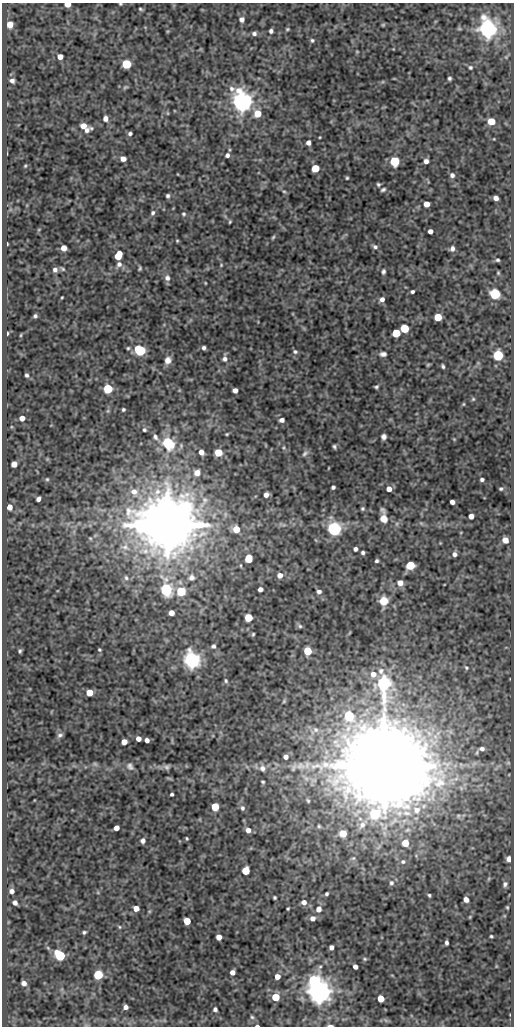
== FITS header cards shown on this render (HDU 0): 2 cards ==
NAXIS1  =                  512
NAXIS2  =                 1024

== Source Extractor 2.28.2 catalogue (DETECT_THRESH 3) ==
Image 512 x 1024 px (HDU 0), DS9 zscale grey, 1 PNG px = 1 image px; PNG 516 x 1028 px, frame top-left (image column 1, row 1024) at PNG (2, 3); no overlay
Background 112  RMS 0.58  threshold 1.73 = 3 sigma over >= 5 px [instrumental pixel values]
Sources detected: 229; all 229 listed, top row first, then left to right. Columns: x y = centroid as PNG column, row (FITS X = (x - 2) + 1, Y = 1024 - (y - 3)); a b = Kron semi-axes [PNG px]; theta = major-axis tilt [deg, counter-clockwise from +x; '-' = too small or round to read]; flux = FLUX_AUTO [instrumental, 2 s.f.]
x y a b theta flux
67 4 5 4 - 530
120 4 3 2 - 33
140 9 4 2 - 44
242 19 6 6 - 150
10 24 5 5 - 450
383 25 5 5 - 40
287 29 5 4 - 45
459 29 6 4 -1 45
487 29 7 6 - 29000
271 31 4 4 - 95
254 34 6 5 - 110
312 40 5 5 - 65
357 52 5 3 - 31
60 57 5 4 - 260
126 64 5 5 - 2400
470 67 5 4 - 61
449 78 4 3 - 68
12 81 5 4 - 130
125 87 7 4 24 61
241 102 7 6 - 34000
167 113 5 3 - 37
258 114 6 6 - 770
105 118 5 5 - 190
491 121 5 5 - 820
83 126 9 5 -14 370
87 130 8 5 26 160
130 134 4 4 - 87
320 137 3 2 - 29
308 143 4 4 - 160
227 155 5 5 - 120
123 159 5 5 - 230
394 161 5 5 - 3200
426 161 5 5 - 160
25 166 4 4 - 39
315 168 5 5 - 1100
452 175 6 6 - 120
347 178 3 3 - 46
378 184 5 4 - 65
383 190 5 3 - 73
284 191 5 3 - 42
168 196 5 4 - 79
496 198 5 4 - 180
427 204 5 5 - 370
153 213 6 5 - 92
184 214 5 5 - 60
230 222 3 2 - 38
430 231 4 4 - 190
273 237 5 4 - 50
177 241 4 4 - 38
7 244 3 2 - 40
375 247 7 5 -24 98
64 248 5 5 - 310
452 248 6 5 - 140
118 255 7 5 62 950
498 260 4 3 - 58
119 264 8 6 50 160
221 265 4 3 - 33
140 268 4 3 - 56
63 269 7 4 -43 55
55 270 5 5 - 130
383 271 6 4 87 84
498 273 4 4 - 42
167 278 8 7 - 160
205 283 3 2 - 29
412 291 4 3 - 76
495 294 6 5 - 4200
62 297 3 2 - 32
382 299 6 5 - 160
35 316 4 4 - 73
438 317 5 5 - 1000
404 328 5 5 - 1800
7 333 3 2 - 52
396 333 5 5 - 1300
21 335 5 3 - 34
128 348 4 4 - 48
204 348 4 4 - 84
140 350 6 5 - 4100
295 352 6 5 - 80
383 354 8 5 1 130
498 355 5 5 - 3800
225 359 7 6 - 130
168 360 7 6 - 260
428 365 5 4 - 43
443 366 4 3 - 67
27 375 4 3 - 82
376 387 4 3 - 62
108 389 5 5 - 2700
235 390 4 4 - 210
473 399 5 5 - 52
463 404 5 3 - 35
123 409 3 3 - 61
22 418 5 4 - 310
282 420 5 5 - 150
144 430 5 5 - 60
227 434 3 3 - 37
155 437 9 7 -54 140
384 437 5 5 - 140
454 439 4 4 - 34
168 443 12 9 -41 1800
334 447 4 3 - 66
284 448 6 4 90 52
201 452 5 4 - 260
218 453 5 5 - 1100
305 453 10 6 41 120
14 464 5 5 - 380
328 468 4 2 - 26
197 473 6 6 - 350
47 479 5 4 - 46
482 479 4 3 - 88
333 487 4 4 - 86
389 489 5 5 - 270
501 489 5 4 - 66
134 492 10 9 - 340
266 495 5 4 - 200
38 499 4 4 - 140
452 502 4 4 - 170
10 507 6 5 - 230
185 507 13 12 - 5900
362 509 5 5 - 60
471 516 5 4 - 240
383 517 12 6 -84 380
421 523 7 4 -19 62
397 524 6 4 -72 55
141 525 15 11 -49 7600
167 525 15 13 -70 260000
284 525 7 4 -17 70
236 529 6 6 - 680
334 529 6 6 - 12000
90 538 5 4 - 40
505 540 5 5 - 310
125 547 15 9 -11 350
355 549 4 4 - 110
363 552 4 3 - 87
454 554 4 4 - 120
248 559 6 5 - 1100
376 561 3 3 - 69
410 565 5 5 - 1900
280 575 5 5 - 270
191 577 9 9 - 220
126 578 7 5 -73 80
400 583 6 5 - 270
260 589 4 4 - 170
166 590 7 6 - 7100
181 591 5 5 - 2300
319 592 5 5 - 120
384 601 10 9 - 580
171 613 5 5 - 270
248 618 5 5 - 1300
300 626 6 5 - 67
253 634 4 3 - 46
213 646 6 6 - 91
99 650 4 3 - 45
20 651 4 3 - 59
307 651 5 5 - 1500
192 660 6 6 - 20000
466 668 5 4 - 50
373 674 7 7 - 270
226 681 6 4 -75 68
89 693 5 5 - 550
284 701 5 4 - 46
349 716 8 6 -70 2900
315 730 14 8 40 270
60 735 8 5 15 94
138 739 5 4 - 230
147 740 4 4 - 160
124 742 5 5 - 340
482 749 6 5 - 130
286 757 4 4 - 170
95 764 7 4 -45 67
384 765 33 27 -82 460000
130 766 11 7 -52 150
167 767 8 6 20 110
262 768 8 7 - 160
263 782 4 3 - 45
172 794 3 3 - 66
308 801 6 4 -72 61
215 807 5 5 - 1300
242 808 6 5 - 90
416 810 12 11 - 540
375 814 9 8 - 3500
362 824 17 8 50 380
319 826 5 4 - 59
116 828 5 4 - 260
248 830 5 5 - 210
343 833 5 5 - 850
187 838 4 3 - 40
143 841 5 5 - 140
405 843 5 5 - 700
509 859 6 5 - 210
403 862 5 5 - 67
246 871 5 5 - 1100
391 883 5 5 - 70
505 884 8 6 72 130
12 891 4 4 - 160
327 894 4 3 - 68
429 895 3 3 - 48
275 898 3 3 - 55
466 899 5 4 - 220
304 902 6 6 - 190
15 903 5 4 - 140
507 907 4 3 - 43
136 908 5 5 - 310
288 909 3 2 - 43
318 909 7 6 - 200
312 918 5 5 - 190
187 921 5 5 - 850
119 927 5 3 - 42
84 932 4 3 - 61
491 936 3 3 - 47
219 937 5 4 - 330
446 943 5 3 - 88
331 947 4 4 - 130
60 955 6 5 - 3600
365 959 5 5 - 53
320 967 6 5 - 66
355 967 4 4 - 170
232 972 5 4 - 190
98 975 5 5 - 2700
277 976 5 4 - 280
313 980 8 6 24 2300
24 983 5 4 - 180
318 991 6 6 - 58000
275 997 5 5 - 1200
381 998 5 5 - 600
126 1007 4 4 - 160
215 1009 4 4 - 100
252 1017 5 5 - 60
257 1026 4 2 - 62
330 1026 5 2 - 130
At the frame edge (FLAGS 8, measured only in part): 4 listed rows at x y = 67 4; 120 4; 257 1026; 330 1026